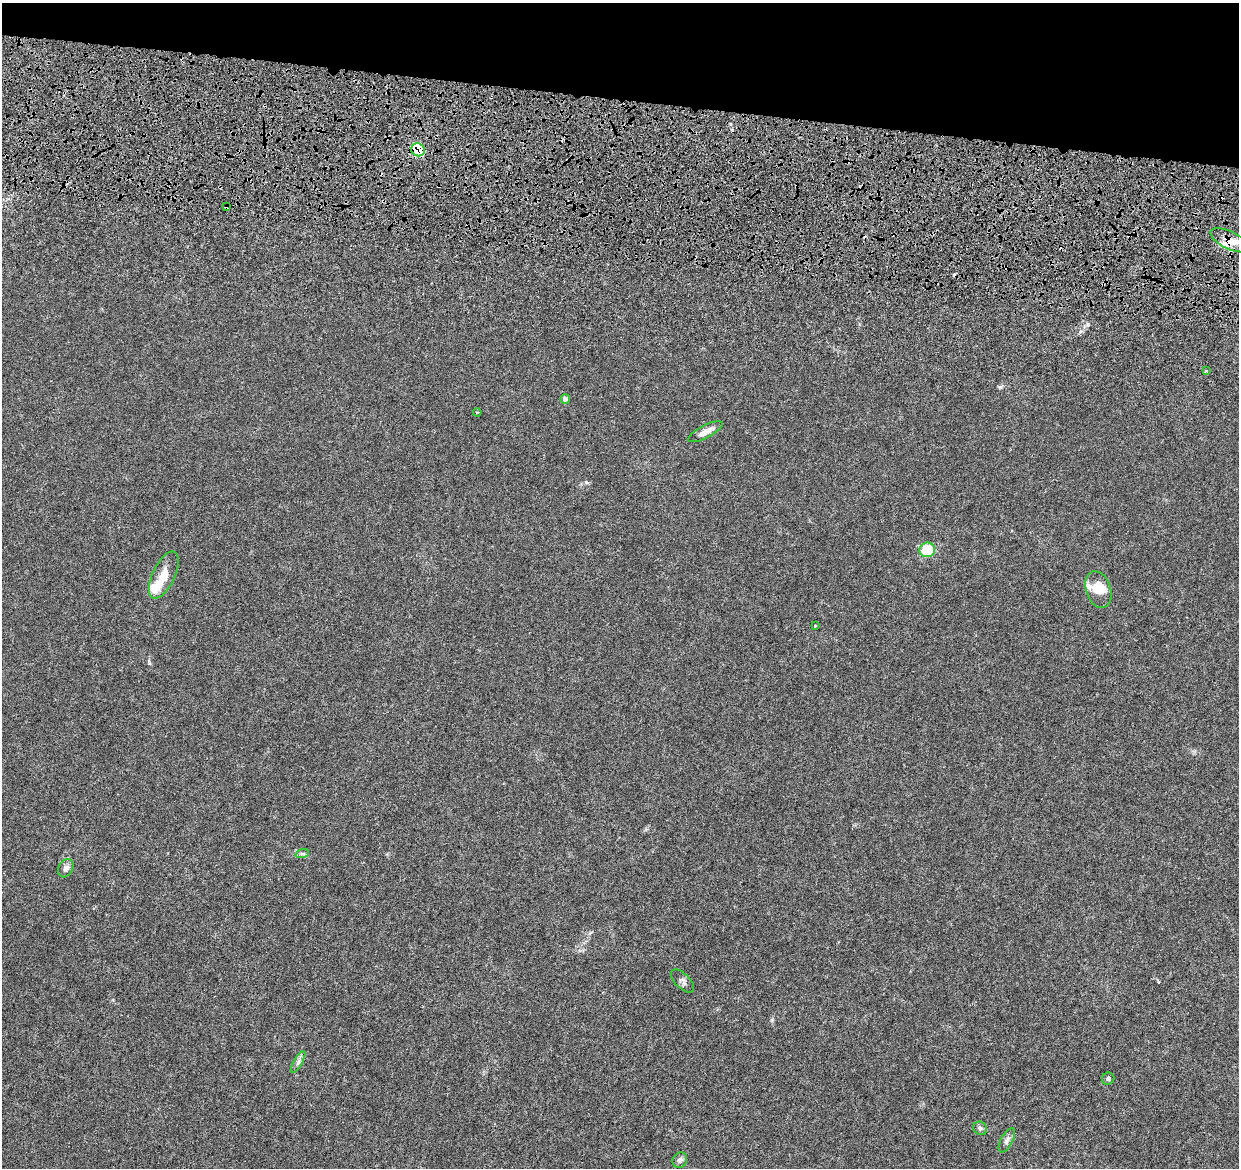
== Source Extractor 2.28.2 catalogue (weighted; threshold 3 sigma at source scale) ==
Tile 2 of 4 x 4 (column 2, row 1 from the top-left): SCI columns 1369-2605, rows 3854-5019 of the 5216 x 5431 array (HDU 1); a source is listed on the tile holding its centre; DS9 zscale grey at full resolution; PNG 1241 x 1170 px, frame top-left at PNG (2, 3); each listed source drawn as its Kron ellipse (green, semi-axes under 4 px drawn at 4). Shown black and unused: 9% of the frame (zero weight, under 4 of 8 exposures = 9% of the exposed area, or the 3 px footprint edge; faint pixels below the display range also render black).
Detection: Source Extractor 2.28.2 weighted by HDU 2 'WHT'; one run over the whole footprint, this tile lists its part. Background 0.00755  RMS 0.0011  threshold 0.0045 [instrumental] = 3 sigma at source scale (4.09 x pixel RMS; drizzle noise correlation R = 1.36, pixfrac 0.8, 0.0396/0.0396 arcsec/px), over >= 5 px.
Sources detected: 28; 2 inside a brighter object's white glare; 3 cosmic-ray / hot-pixel residue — neither listed nor drawn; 4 inside a brighter listed object's ellipse — not listed separately; the other 19 listed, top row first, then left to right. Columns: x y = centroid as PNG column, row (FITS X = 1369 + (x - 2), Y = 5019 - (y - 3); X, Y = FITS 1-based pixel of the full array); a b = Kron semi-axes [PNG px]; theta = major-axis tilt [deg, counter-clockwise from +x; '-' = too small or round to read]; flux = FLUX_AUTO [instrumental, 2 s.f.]
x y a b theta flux
418 150 7 6 - 6.1
226 206 4 3 - 0.11
1229 240 21 8 -26 1.3
1206 371 3 2 - 0.078
565 399 5 4 - 0.4
477 412 4 3 - 0.091
706 432 19 6 27 0.88
927 550 8 7 - 3.3
164 575 25 11 64 1.7
1098 590 19 12 -70 1.4
815 626 4 3 - 0.071
302 854 7 4 18 0.17
66 868 10 7 60 0.42
682 981 14 7 -45 0.38
298 1062 12 4 60 0.33
1108 1079 6 6 - 0.22
980 1128 7 6 - 0.25
1007 1140 13 6 62 0.38
680 1160 8 7 - 0.33
Overlapping masked pixels (flux is a lower limit): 3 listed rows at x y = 418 150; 226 206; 1229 240